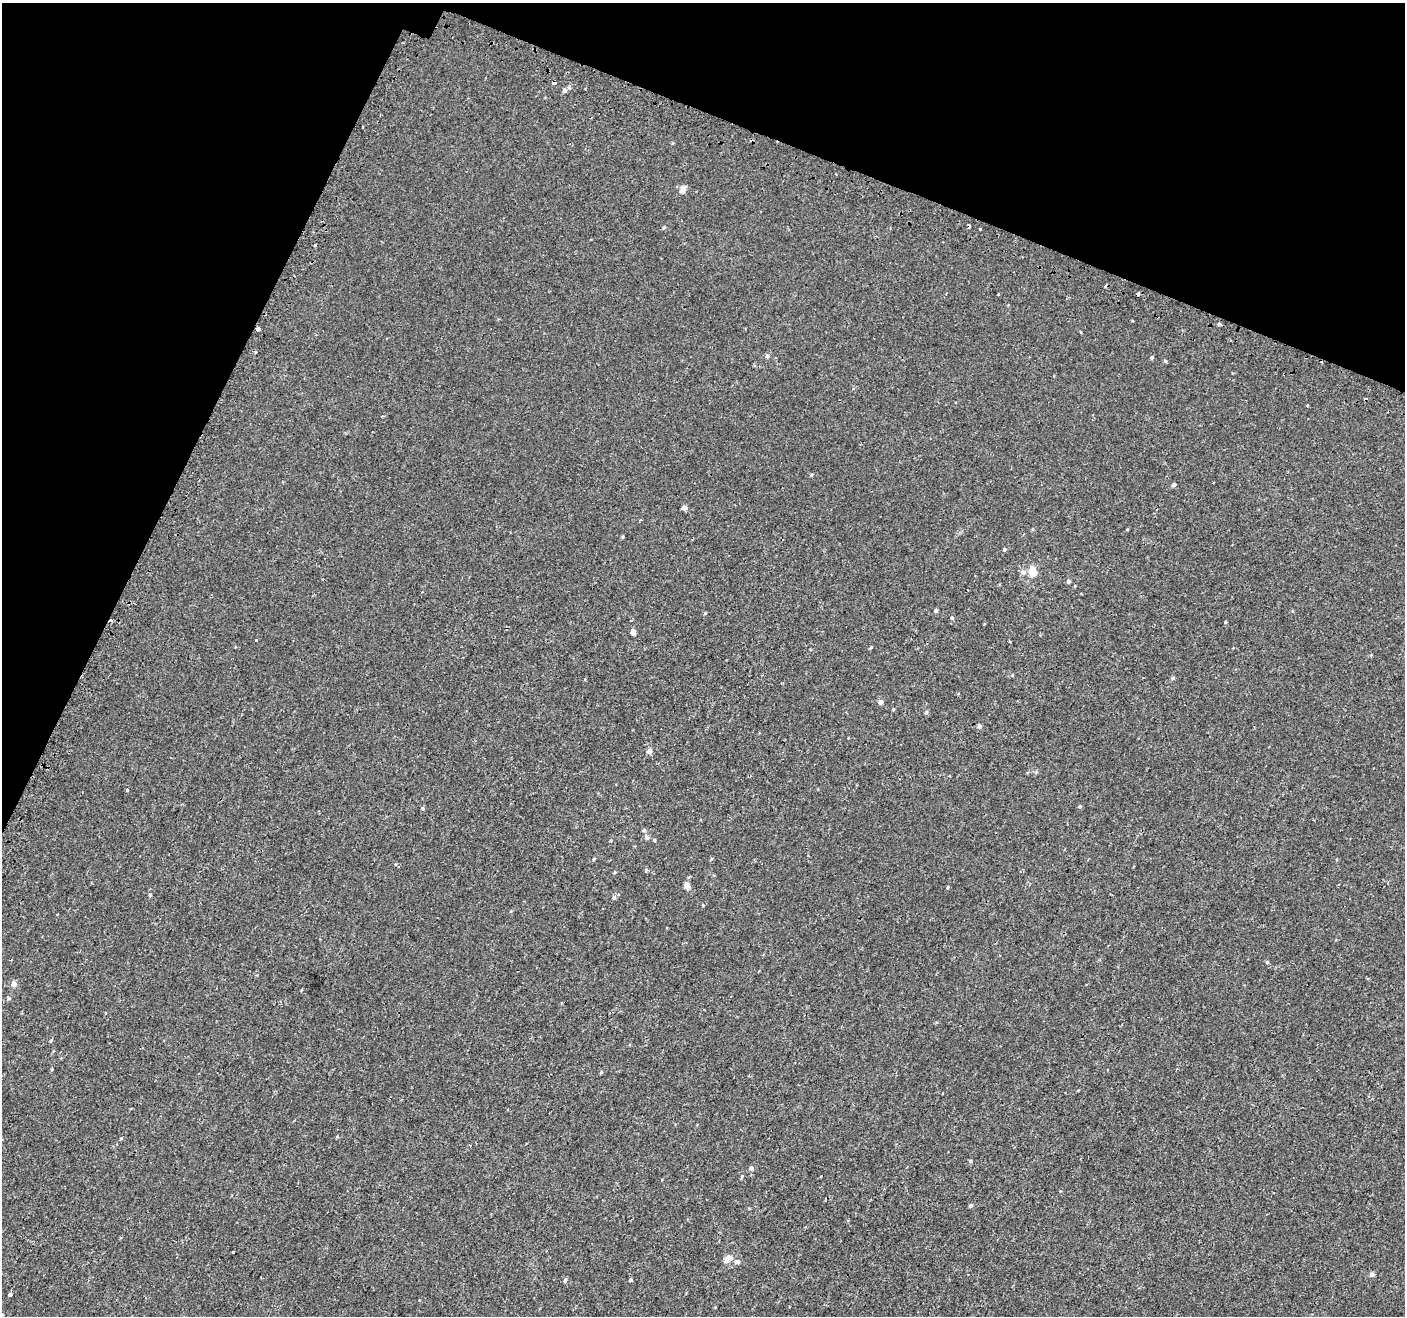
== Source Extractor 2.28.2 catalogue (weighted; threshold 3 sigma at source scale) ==
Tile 2 of 4 x 4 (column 2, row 1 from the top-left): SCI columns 1458-2860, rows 4202-5515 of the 5713 x 5842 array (HDU 1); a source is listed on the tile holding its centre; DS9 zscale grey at full resolution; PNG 1407 x 1318 px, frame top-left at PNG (2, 3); no overlay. Shown black and unused: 20% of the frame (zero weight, under 2 of 3 exposures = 3% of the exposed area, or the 3 px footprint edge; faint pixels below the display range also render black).
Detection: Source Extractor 2.28.2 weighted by HDU 2 'WHT'; one run over the whole footprint, this tile lists its part. Background 9.13e-04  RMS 0.0031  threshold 0.0138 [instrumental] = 3 sigma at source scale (4.5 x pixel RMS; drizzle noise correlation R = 1.50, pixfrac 1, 0.0396/0.0396 arcsec/px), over >= 5 px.
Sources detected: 67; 5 cosmic-ray / hot-pixel residue — not listed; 1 inside a brighter listed object's ellipse — not listed separately; the other 61 listed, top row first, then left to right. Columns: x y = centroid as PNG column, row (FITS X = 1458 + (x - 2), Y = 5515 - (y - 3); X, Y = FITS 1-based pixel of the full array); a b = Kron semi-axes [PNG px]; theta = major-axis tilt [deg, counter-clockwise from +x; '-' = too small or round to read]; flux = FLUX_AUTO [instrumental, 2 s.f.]
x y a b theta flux
554 82 4 3 - 3.3
564 90 6 5 - 0.9
683 190 9 6 62 1.8
969 226 4 3 - 2
664 228 5 4 - 0.33
315 245 3 3 - 0.76
1219 324 3 3 - 0.81
258 329 4 3 - 5.1
767 356 6 5 - 0.62
1151 358 4 4 - 0.47
1165 361 5 4 - 0.39
1174 485 5 4 - 0.82
684 508 4 4 - 1.3
1004 550 5 4 - 0.38
1032 571 7 5 -82 6.7
1023 572 7 7 - 1.1
1068 581 5 4 - 0.65
936 611 4 4 - 0.61
705 613 4 3 - 0.28
952 618 5 4 - 0.46
1225 622 4 3 - 0.25
633 632 4 4 - 2.2
871 647 5 3 - 0.28
1012 675 5 3 - 0.23
1173 678 5 4 - 0.48
880 702 5 4 - 1.1
893 709 4 3 - 0.29
926 712 5 4 - 0.53
979 726 5 5 - 0.7
649 751 5 4 - 1.7
127 790 3 3 - 0.49
1080 806 4 4 - 0.48
422 808 5 4 - 0.37
644 830 5 4 - 0.42
647 837 5 5 - 0.88
654 840 4 3 - 0.33
594 859 4 3 - 0.32
646 870 3 3 - 0.83
615 872 4 4 - 0.31
687 886 4 4 - 2.9
948 887 4 3 - 0.27
150 895 4 4 - 0.35
614 897 6 5 - 0.7
1267 962 4 4 - 0.37
14 984 5 5 - 1.6
9 998 5 5 - 0.52
51 1040 5 3 - 0.37
52 1069 3 3 - 0.21
601 1072 4 4 - 0.32
121 1138 5 3 - 0.27
970 1161 5 4 - 0.33
751 1168 6 6 - 0.72
971 1205 5 4 - 0.69
233 1252 3 3 - 0.5
727 1260 7 5 56 2.2
737 1262 8 6 -6 0.8
1372 1274 4 4 - 1.3
565 1280 6 5 - 0.56
630 1280 4 3 - 0.39
10 1295 4 3 - 5.1
2 1314 3 2 - 0.42
Overlapping masked pixels (flux is a lower limit): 3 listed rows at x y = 554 82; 969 226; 258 329
Isophote crosses this tile's border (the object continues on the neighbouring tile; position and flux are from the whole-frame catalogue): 1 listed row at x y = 2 1314